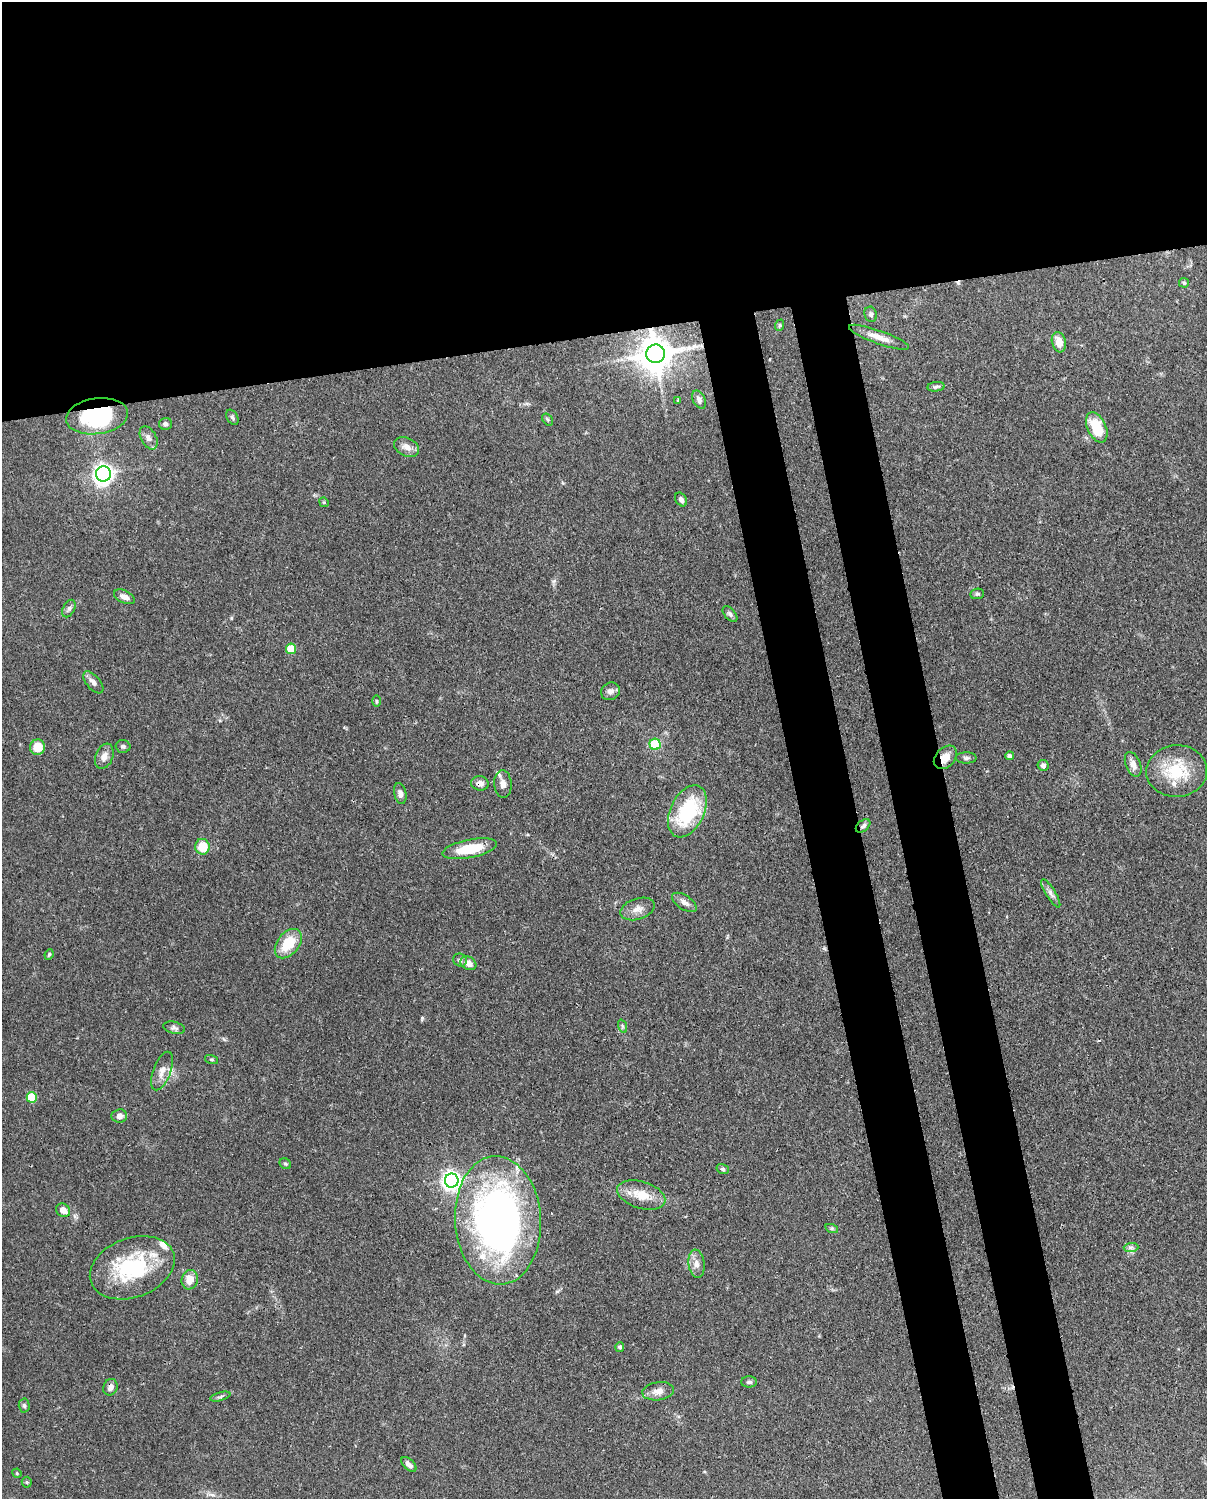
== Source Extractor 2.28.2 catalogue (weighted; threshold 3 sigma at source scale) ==
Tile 2 of 4 x 3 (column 2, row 1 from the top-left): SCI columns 1295-2499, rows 3258-4754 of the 4999 x 4907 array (HDU 1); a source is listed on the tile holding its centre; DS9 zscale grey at full resolution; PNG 1209 x 1501 px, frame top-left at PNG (2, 2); each listed source drawn as its Kron ellipse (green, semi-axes under 4 px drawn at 4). Shown black and unused: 30% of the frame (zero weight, under 3 of 4 exposures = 7% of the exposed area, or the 3 px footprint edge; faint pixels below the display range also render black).
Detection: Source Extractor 2.28.2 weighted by HDU 2 'WHT'; one run over the whole footprint, this tile lists its part. Background 0.114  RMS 0.0042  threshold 0.0187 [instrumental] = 3 sigma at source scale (4.5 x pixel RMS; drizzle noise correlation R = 1.50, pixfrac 1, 0.05/0.05 arcsec/px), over >= 5 px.
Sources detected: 82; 1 cosmic-ray / hot-pixel residue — neither listed nor drawn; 4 inside a brighter listed object's ellipse — not listed separately; the other 77 listed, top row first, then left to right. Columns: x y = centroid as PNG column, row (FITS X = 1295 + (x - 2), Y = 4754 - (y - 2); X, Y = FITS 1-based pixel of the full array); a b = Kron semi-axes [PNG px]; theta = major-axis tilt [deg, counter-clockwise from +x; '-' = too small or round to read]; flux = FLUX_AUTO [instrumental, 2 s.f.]
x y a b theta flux
1184 283 5 5 - 0.58
871 314 8 6 -71 1.2
780 325 6 3 70 0.44
879 337 32 6 -19 4.7
1059 342 10 7 -75 4.6
656 354 9 9 - 960
936 387 8 4 6 0.89
678 400 4 4 - 0.34
699 400 10 6 -62 1.6
97 416 31 18 8 39
232 417 8 5 -60 0.88
548 419 6 5 - 0.71
165 424 6 6 - 1
1097 427 16 9 -65 13
149 438 12 7 -61 2
407 447 13 9 -25 3.3
103 474 8 7 - 190
681 500 7 5 -55 1.4
324 502 5 4 - 0.52
977 594 7 5 10 0.69
124 597 11 6 -26 2.4
69 608 9 5 62 1.2
730 614 9 5 -51 1.2
291 649 5 5 - 14
93 682 13 7 -49 2
610 691 10 8 30 2.2
376 701 6 4 -89 0.55
655 744 5 5 - 18
123 746 7 6 - 1.1
37 747 8 7 - 6.6
104 756 13 8 69 2.9
1010 756 4 4 - 1.2
945 757 13 9 46 4.3
966 758 10 5 -1 1.1
1133 764 13 7 -68 3
1043 765 5 5 - 1.2
1177 771 30 26 4 19
480 783 9 7 -7 2.4
503 784 14 9 -86 2.7
400 793 11 6 -76 1.8
687 811 28 17 64 33
863 826 8 5 39 1.2
202 847 8 7 - 8.5
470 849 27 9 11 13
1051 893 16 5 -58 1.8
684 902 14 7 -34 2.1
637 909 18 10 17 3.7
288 944 17 11 51 12
49 954 5 3 - 0.53
460 960 7 6 - 1.1
468 963 8 6 -28 3
622 1026 7 4 -71 0.73
174 1028 11 6 -13 1.2
211 1059 7 3 -19 0.49
162 1071 20 8 69 3.7
32 1097 5 5 - 19
119 1116 8 6 4 2.2
285 1164 6 5 - 0.63
723 1169 6 5 - 0.76
452 1181 7 7 - 230
641 1195 25 13 -17 8.7
63 1210 7 6 - 3.5
498 1220 64 43 -86 200
832 1229 6 4 -19 0.66
1131 1247 7 4 1 1.1
697 1264 14 8 -82 2.9
132 1268 44 29 20 37
190 1280 10 8 75 5.3
620 1347 5 4 - 0.94
749 1382 8 5 0 1
110 1387 8 7 - 2
658 1391 16 9 9 3.3
220 1397 10 3 15 0.86
24 1406 7 5 -88 0.84
409 1464 9 5 -43 1.8
17 1473 5 4 - 0.48
27 1482 5 5 - 0.59
Overlapping masked pixels (flux is a lower limit): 6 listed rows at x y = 656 354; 97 416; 945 757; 480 783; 863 826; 110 1387
Unlisted compact peaks at least as high as the median listed source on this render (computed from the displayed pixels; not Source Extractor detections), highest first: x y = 422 1018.